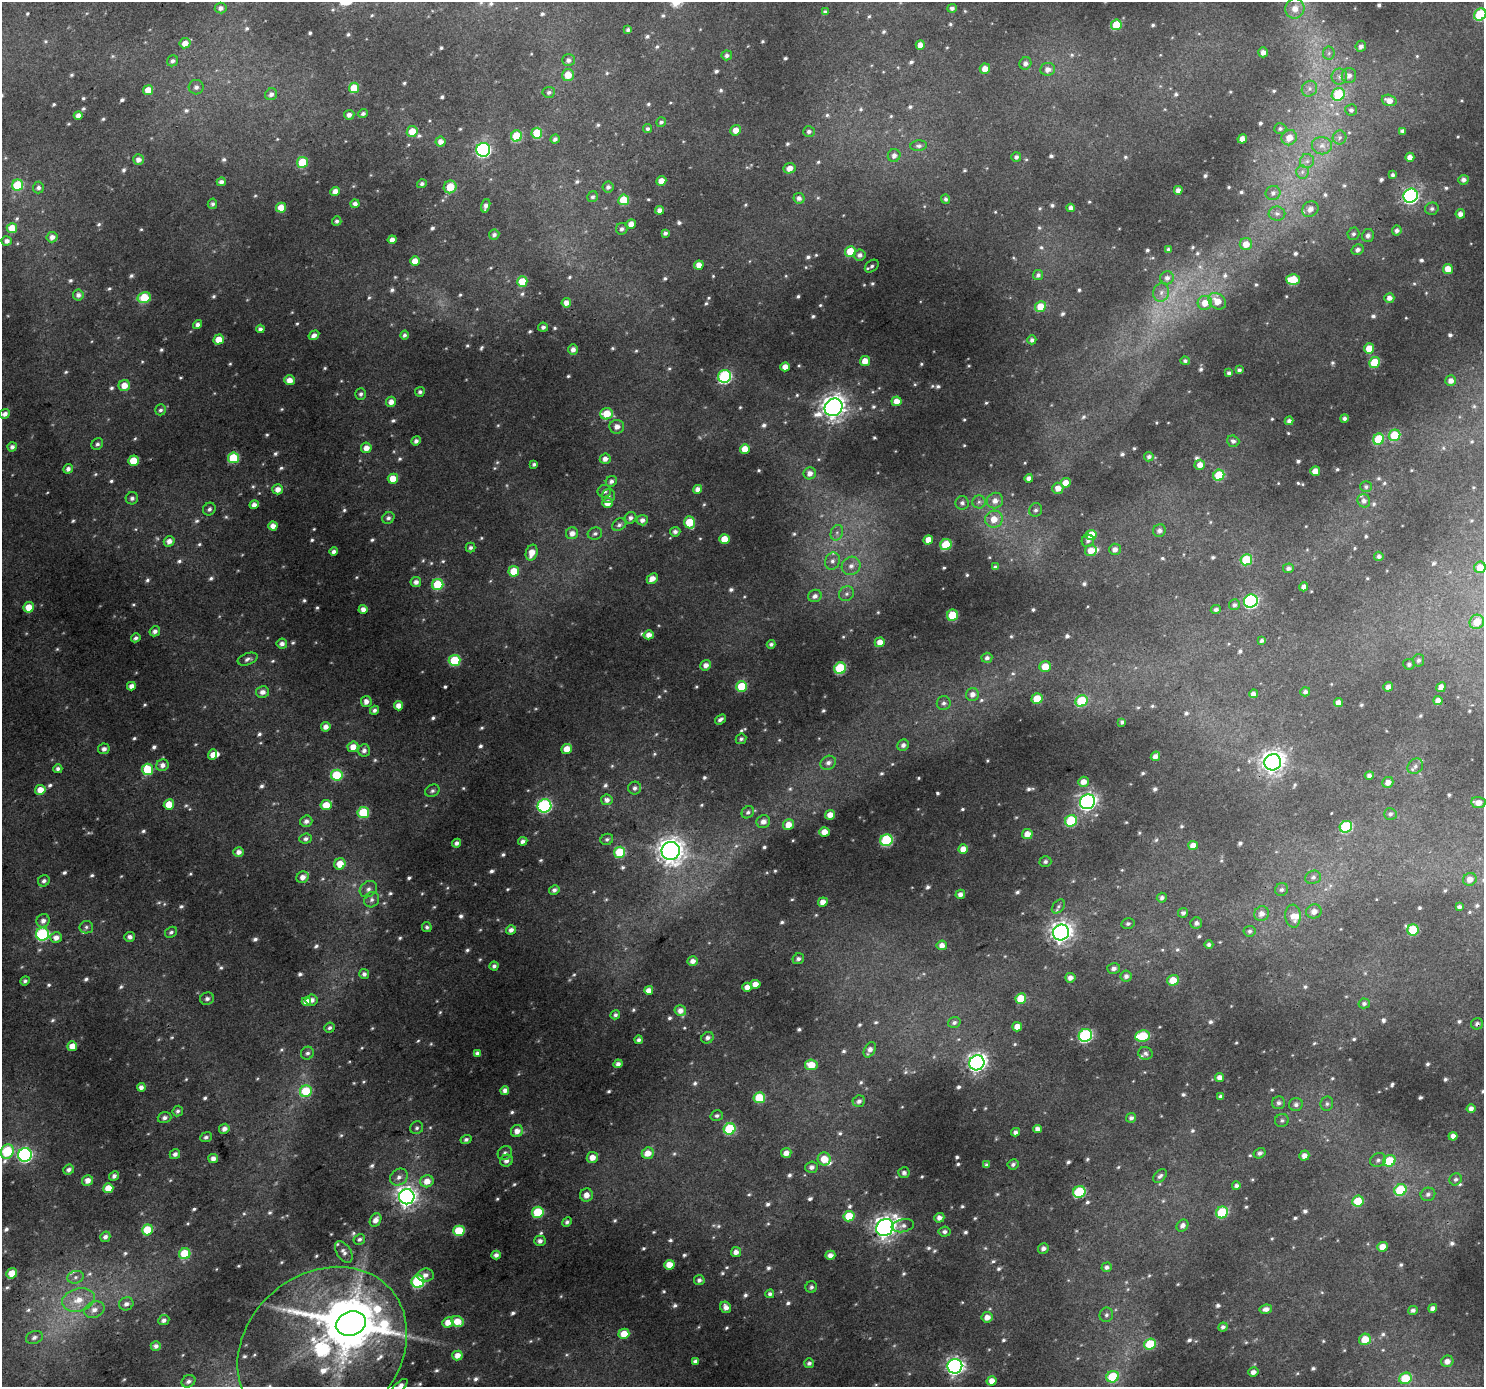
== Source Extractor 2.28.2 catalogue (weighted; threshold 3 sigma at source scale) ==
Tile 7 of 4 x 4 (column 3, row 2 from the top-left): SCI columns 2967-4448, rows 2960-4344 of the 5929 x 5853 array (HDU 1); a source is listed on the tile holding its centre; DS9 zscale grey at full resolution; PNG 1486 x 1389 px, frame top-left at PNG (2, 2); each listed source drawn as its Kron ellipse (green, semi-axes under 4 px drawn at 4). Shown black and unused: <1% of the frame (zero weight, under 3 of 4 exposures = <1% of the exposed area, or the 3 px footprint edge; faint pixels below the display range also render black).
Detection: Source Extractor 2.28.2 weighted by HDU 2 'WHT'; one run over the whole footprint, this tile lists its part. Background 0.0256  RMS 0.0046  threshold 0.0205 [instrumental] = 3 sigma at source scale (4.5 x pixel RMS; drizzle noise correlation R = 1.50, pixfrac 1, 0.0396/0.0396 arcsec/px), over >= 5 px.
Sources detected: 1020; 16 too faint to see at this stretch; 1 inside a brighter object's white glare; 1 cosmic-ray / hot-pixel residue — neither listed nor drawn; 13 inside a brighter listed object's ellipse — not listed separately; of the other 989, all 500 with FLUX_AUTO >= 1.2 (the completeness limit of this list) listed and drawn (489 fainter detections not listed), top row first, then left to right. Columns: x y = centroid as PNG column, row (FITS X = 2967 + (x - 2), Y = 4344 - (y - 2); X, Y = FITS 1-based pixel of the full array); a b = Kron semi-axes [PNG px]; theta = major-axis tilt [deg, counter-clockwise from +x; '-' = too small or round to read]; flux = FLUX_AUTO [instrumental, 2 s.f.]
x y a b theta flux
221 8 6 5 - 2.2
952 8 5 4 - 1.6
1295 8 10 9 - 5.2
825 12 4 4 - 1.5
1480 14 6 5 - 30
1116 25 5 5 - 14
628 30 4 3 - 1.3
185 43 5 5 - 3.9
920 45 5 4 - 3.4
1361 46 5 5 - 2
1263 52 5 5 - 2.5
1329 53 6 6 - 1.3
727 55 5 5 - 1.8
568 60 6 6 - 1.9
173 61 6 5 - 1.5
1025 63 6 6 - 2.4
985 69 5 5 - 4.9
1048 69 7 6 - 3.2
568 75 6 6 - 7
1349 75 7 7 - 2.5
1339 76 8 7 - 2.2
196 87 7 7 - 1.8
354 88 5 5 - 11
1309 89 8 7 - 2.2
148 90 5 4 - 6.2
549 92 6 5 - 1.3
271 94 6 5 - 2
1338 94 7 6 - 21
1389 100 7 5 -18 3.7
1351 110 6 6 - 1.3
363 113 5 4 - 1.5
78 115 4 4 - 2.8
349 115 5 5 - 2.3
661 122 5 4 - 1.3
647 129 4 4 - 1.3
1280 129 6 5 - 1.3
736 130 5 5 - 4.6
412 131 5 5 - 7.5
809 131 6 5 - 1.6
1402 131 4 4 - 1.6
537 133 5 5 - 18
517 136 6 5 - 20
1289 138 8 7 - 5.3
1340 138 7 7 - 1.4
555 139 5 4 - 1.5
1242 139 5 4 - 4.4
441 142 5 5 - 3.2
919 146 8 5 6 1.4
1322 146 10 8 -8 3.2
483 150 7 7 - 99
894 155 6 6 - 2.3
1016 157 5 4 - 1.7
1410 157 4 4 - 3.4
138 160 5 5 - 2.8
1307 161 7 7 - 1.9
302 162 5 5 - 19
789 168 6 5 - 4
1302 172 6 6 - 1.6
1393 175 4 3 - 1.3
1463 180 5 5 - 2.2
661 181 5 4 - 5.1
221 182 4 4 - 1.9
422 184 5 4 - 1.3
18 185 6 5 - 21
38 187 6 5 - 1.5
450 187 6 6 - 11
608 187 5 5 - 1.7
1178 190 4 4 - 2.6
335 191 5 4 - 3.9
1273 193 7 7 - 2.1
1411 196 7 7 - 120
593 197 6 5 - 1.2
799 198 6 5 - 1.9
946 199 5 4 - 1.3
624 200 5 5 - 13
212 204 5 4 - 1.4
355 204 4 4 - 2.2
486 206 7 4 73 2.4
281 208 5 5 - 8.1
1071 208 4 4 - 2.2
1310 209 8 7 - 3.1
1432 209 7 6 - 1.6
660 210 4 4 - 3.3
1277 214 8 7 - 2
1460 214 5 4 - 2.8
337 221 5 4 - 1.2
631 224 5 4 - 4.5
12 228 5 5 - 7.5
622 229 6 5 - 1.6
1397 231 5 5 - 1.8
665 233 4 4 - 1.5
1353 234 6 6 - 1.5
494 235 5 5 - 1.7
1368 235 6 6 - 2.1
52 237 5 5 - 3
392 240 4 4 - 2.8
7 241 5 4 - 2.3
1246 244 6 6 - 5.2
1168 249 4 4 - 1.2
1358 250 6 5 - 2
850 251 5 5 - 12
860 255 6 5 - 2.3
415 261 5 4 - 6.4
699 265 5 4 - 3.9
872 266 8 5 38 1.4
1448 269 5 5 - 5.9
1038 275 5 5 - 1.5
1167 278 7 6 - 2.3
1293 280 6 5 - 17
522 282 5 5 - 12
1161 292 9 8 - 2.6
78 295 5 5 - 2.4
144 298 7 5 13 20
1389 298 5 5 - 2.7
1217 301 9 7 -38 5.4
566 303 5 4 - 3.8
1205 303 7 7 - 5.2
1040 307 5 5 - 9.3
197 324 5 4 - 2.1
543 327 5 4 - 1.7
260 329 4 4 - 1.7
314 335 5 4 - 2.5
405 335 4 4 - 1.5
219 340 5 5 - 7.2
1032 340 4 4 - 1.7
573 349 5 4 - 2.7
1369 349 5 5 - 8.1
865 361 5 5 - 5.7
1185 361 4 4 - 1.2
1374 362 5 5 - 18
785 367 5 4 - 4.2
1239 370 4 4 - 1.6
1229 373 4 4 - 1.5
725 376 6 6 - 65
289 380 5 5 - 4.8
1451 381 5 5 - 3
124 385 6 5 - 6.1
420 392 5 4 - 1.2
361 394 6 5 - 1.3
897 401 5 5 - 4.5
391 402 5 5 - 3.7
833 407 9 8 - 420
160 410 5 5 - 1.2
5 414 5 4 - 2.5
606 414 6 5 - 10
1344 418 4 4 - 1.5
1289 421 4 4 - 2
617 427 7 7 - 2.7
1394 435 6 5 - 19
1378 439 6 5 - 23
416 441 5 4 - 1.9
1233 441 6 5 - 1.5
97 444 6 5 - 1.2
12 447 4 4 - 1.9
366 448 5 5 - 4.1
745 449 5 5 - 6.3
1149 457 5 4 - 1.4
233 458 5 5 - 22
605 459 5 5 - 2.7
133 461 5 5 - 13
534 464 4 3 - 1.2
1200 465 5 5 - 4.2
68 469 5 4 - 1.8
1315 471 5 4 - 5.9
810 473 6 6 - 3
1219 475 6 5 - 18
1029 478 4 4 - 2.5
393 479 5 5 - 7
611 481 6 5 - 1.7
1066 483 5 5 - 6.5
1366 487 6 5 - 1.2
1058 488 5 5 - 4.4
278 489 5 5 - 3.7
697 489 4 4 - 2.7
604 491 7 6 - 1.8
608 496 7 6 - 1.5
132 498 6 6 - 1.6
995 501 8 7 - 3.4
1364 501 7 6 - 2
979 502 6 6 - 1.5
607 503 5 5 - 4.9
962 503 6 6 - 1.7
254 505 4 4 - 3.1
209 509 7 6 - 1.5
1036 510 7 6 - 1.4
388 518 6 5 - 1.4
631 518 6 5 - 1.8
994 519 9 8 - 6.4
642 520 5 5 - 2.4
689 522 6 5 - 16
619 525 7 6 - 1.4
273 526 4 4 - 3.7
1159 531 6 6 - 2.1
675 532 5 5 - 1.9
572 533 6 6 - 3.3
837 533 8 6 70 1.7
595 534 7 6 - 1.4
1091 535 5 5 - 12
724 539 5 4 - 7.3
928 540 5 4 - 5.5
169 541 5 5 - 3.1
1088 541 6 6 - 1.3
946 545 6 5 - 26
471 547 5 5 - 1.3
1115 549 6 5 - 2.7
334 551 4 4 - 1.7
1091 551 6 5 - 5.6
532 553 8 5 73 5.9
1379 556 4 4 - 1.5
1246 560 6 5 - 20
832 561 9 7 66 2.5
851 566 9 9 - 3.3
995 567 4 4 - 1.2
1480 567 6 5 - 5.7
1288 568 5 5 - 1.6
514 571 5 5 - 10
652 579 6 4 41 3.8
416 582 5 5 - 2.4
438 585 6 5 - 23
1304 587 4 4 - 3.1
846 594 8 7 - 1.8
815 596 7 6 - 2.4
1251 601 7 6 - 79
1234 605 5 5 - 1.5
29 607 5 5 - 8.3
363 609 4 4 - 3.4
1216 610 5 4 - 1.5
952 615 5 5 - 17
1477 622 7 7 - 7.5
155 631 5 5 - 2.1
649 635 5 4 - 3.4
136 638 5 4 - 1.3
1262 640 4 3 - 1.2
880 642 5 4 - 4.4
282 644 5 5 - 2.3
771 644 4 4 - 1.3
987 658 5 5 - 1.8
248 659 10 5 20 1.7
454 660 6 5 - 25
1418 660 6 5 - 1.4
1409 664 6 5 - 1.3
706 665 5 5 - 2.8
1045 667 6 5 - 9.3
840 668 6 5 - 35
131 686 4 4 - 3.4
742 687 5 5 - 19
1388 687 5 4 - 2.5
1441 687 5 4 - 3.5
262 692 6 5 - 2.8
1305 692 5 4 - 1.4
972 694 6 6 - 3
1253 694 4 4 - 2.3
1037 699 5 5 - 13
366 701 5 5 - 2.6
1081 701 6 5 - 24
1438 701 4 4 - 3.1
944 703 7 7 - 1.5
1339 703 4 4 - 3.4
399 706 4 4 - 3.9
374 710 5 4 - 1.5
720 719 6 3 38 1.5
1122 722 4 4 - 1.2
326 727 5 4 - 3
741 739 5 5 - 1.3
903 745 6 5 - 1.9
353 747 5 5 - 4.9
104 749 6 5 - 2.2
567 749 5 5 - 5.8
364 750 6 5 - 2.1
213 755 5 4 - 4.4
1155 756 5 4 - 2.9
1273 762 8 8 - 350
828 763 8 6 29 2.3
162 765 6 6 - 2.8
1415 766 8 7 - 1.7
58 769 4 4 - 1.5
148 769 6 5 - 23
337 775 6 5 - 30
1369 775 4 4 - 1.8
1083 782 5 5 - 4.1
1388 782 6 5 - 3.2
635 788 6 6 - 1.8
40 790 5 5 - 6
432 791 7 6 - 1.4
607 800 5 5 - 2.7
1087 802 8 7 - 180
1478 802 7 5 -6 3.7
169 804 5 5 - 8.3
326 805 5 5 - 8.4
544 806 7 6 - 74
748 812 6 5 - 1.3
363 813 5 5 - 24
1390 814 6 5 - 1.4
830 815 5 4 - 4.7
306 821 6 5 - 2.3
1071 821 6 5 - 29
763 822 7 6 - 2.8
788 825 6 5 - 5.1
1346 827 6 5 - 37
824 832 5 4 - 5
1027 834 5 5 - 5
306 839 6 5 - 1.5
607 839 6 5 - 1.3
886 840 6 6 - 45
523 841 5 4 - 1.8
457 843 4 4 - 1.8
1193 845 5 4 - 4.5
963 849 5 4 - 4.8
671 851 9 9 - 520
239 852 5 5 - 2.7
620 852 5 5 - 22
1045 862 6 5 - 1.3
340 864 6 5 - 7.6
303 877 6 5 - 3.5
1313 877 8 6 16 1.5
1470 879 7 6 - 3.7
44 881 6 5 - 1.5
368 889 9 7 37 2.3
554 890 5 4 - 1.8
1282 890 7 6 - 1.5
960 894 5 4 - 2.2
1162 898 5 5 - 1.5
372 900 8 7 - 2
823 902 5 4 - 4.2
1058 906 8 5 50 1.2
1459 907 4 4 - 1.4
1314 911 8 7 - 3.3
1183 913 5 4 - 1.4
1261 914 7 7 - 3.3
1293 916 11 7 -85 4.3
43 921 7 6 - 2.5
1196 923 6 5 - 1.5
1128 924 6 5 - 1.3
86 927 7 6 - 1.2
427 927 5 4 - 1.3
511 930 5 4 - 2.5
1413 930 6 5 - 23
1250 931 6 5 - 1.2
171 932 6 5 - 1.2
1061 932 8 7 - 310
43 934 6 6 - 61
56 937 6 5 - 3.4
130 937 5 5 - 2.2
1209 944 4 4 - 1.2
942 945 5 5 - 3.5
798 959 6 5 - 1.6
693 961 5 4 - 3
494 966 4 4 - 1.4
1114 968 6 5 - 1.9
364 974 5 5 - 1.9
1126 976 5 5 - 2
1070 978 5 5 - 2.4
1173 980 6 5 - 7.6
25 981 5 4 - 1.2
755 984 5 4 - 4.8
747 987 5 4 - 3.5
649 990 4 4 - 3.5
207 999 7 6 - 1.8
1021 999 5 5 - 14
312 1000 6 5 - 2.4
306 1002 5 4 - 4.2
1364 1003 5 5 - 1.3
680 1011 6 5 - 3.4
615 1015 5 4 - 1.3
954 1023 6 5 - 1.5
1477 1024 6 5 - 1.4
1017 1027 5 4 - 4.6
329 1028 5 5 - 1.2
1085 1035 7 6 - 73
1142 1036 7 5 8 26
708 1038 6 5 - 1.9
639 1040 4 4 - 1.5
72 1046 5 5 - 6.3
870 1050 8 5 60 2.4
307 1053 6 6 - 1.3
477 1053 4 4 - 1.6
1145 1053 7 6 - 1.4
977 1063 8 7 - 220
618 1064 4 4 - 2.3
811 1065 6 5 - 8
1220 1077 4 4 - 2.8
141 1087 4 4 - 2.1
505 1090 4 4 - 2.5
306 1091 6 5 - 25
1221 1097 4 4 - 1.4
759 1098 5 5 - 20
859 1101 6 5 - 1.9
1279 1103 6 6 - 1.7
1296 1104 7 6 - 1.8
1327 1104 7 6 - 1.3
1471 1108 4 4 - 2.3
178 1111 5 5 - 1.2
717 1116 6 5 - 1.2
164 1118 7 5 18 1.6
1131 1118 5 4 - 1.6
1282 1120 7 6 - 1.2
417 1128 7 6 - 1.2
224 1129 5 5 - 2.5
730 1129 6 5 - 32
1038 1129 4 4 - 2.8
517 1131 6 6 - 3.3
1015 1132 4 4 - 1.8
1453 1136 4 4 - 2.7
206 1137 6 5 - 1.2
466 1139 5 4 - 1.4
7 1151 7 6 - 35
505 1153 7 6 - 1.6
648 1153 6 5 - 5.2
786 1153 5 5 - 3.7
1259 1153 6 5 - 1.5
175 1154 5 5 - 1.7
25 1155 7 7 - 99
1304 1156 5 5 - 3
592 1157 5 5 - 5.3
213 1158 5 4 - 3
824 1159 6 6 - 8
1378 1160 8 7 - 1.7
506 1161 6 6 - 2.4
1389 1161 6 5 - 16
1013 1164 6 5 - 1.4
986 1165 4 3 - 1.3
811 1167 6 5 - 2.1
69 1170 6 5 - 1.8
904 1173 5 5 - 1.6
114 1176 5 4 - 1.7
1160 1176 8 5 43 1.5
399 1177 9 8 - 2.6
1455 1179 6 5 - 1.3
87 1180 5 5 - 3.9
427 1181 7 6 - 5.7
1236 1186 4 4 - 1.6
108 1188 5 5 - 8.2
1400 1190 6 5 - 29
1079 1192 6 5 - 37
1428 1194 7 6 - 1.6
586 1195 6 6 - 4.5
407 1197 8 7 - 300
1358 1201 6 5 - 19
538 1212 6 5 - 27
1222 1212 6 5 - 29
849 1216 5 5 - 14
939 1218 5 5 - 2.7
376 1220 7 5 58 3.1
567 1222 5 4 - 1.4
903 1226 11 6 11 2.1
1182 1226 6 5 - 2.2
885 1228 9 8 - 350
147 1230 5 5 - 20
459 1231 5 5 - 22
944 1232 6 5 - 1.5
105 1237 5 5 - 1.7
359 1239 6 5 - 1.3
540 1241 6 5 - 1.9
1382 1247 5 5 - 5
1043 1248 5 5 - 2.1
344 1252 12 7 -57 2.3
736 1252 5 5 - 3
185 1254 6 5 - 25
496 1255 5 4 - 2.3
830 1255 5 4 - 3.1
669 1265 5 5 - 6.5
1107 1267 5 4 - 1.8
12 1273 5 5 - 8.3
425 1275 8 6 6 2.7
76 1277 8 6 16 1.5
699 1280 5 5 - 1.6
418 1282 6 6 - 53
811 1287 6 5 - 1.2
770 1294 4 4 - 1.7
78 1300 16 11 15 8.9
126 1304 7 6 - 1.9
726 1307 6 5 - 3
1433 1308 4 4 - 2.3
1266 1309 6 4 9 2.5
94 1310 10 8 24 3.5
1413 1310 5 4 - 1.4
1106 1315 7 6 - 1.5
987 1317 5 5 - 3.9
164 1320 5 5 - 1.7
457 1321 6 5 - 7.8
448 1322 6 5 - 4.7
351 1323 15 11 17 2800
1223 1327 5 4 - 1.5
624 1334 5 5 - 8.9
34 1337 9 6 21 2
1365 1339 6 5 - 8.3
1150 1344 6 5 - 26
156 1346 5 4 - 2.2
322 1349 91 75 41 190
457 1355 5 5 - 4.1
695 1361 4 4 - 1.6
1447 1361 6 5 - 3.3
809 1363 5 5 - 1.4
955 1366 7 7 - 190
1253 1372 5 5 - 2.7
1113 1377 6 5 - 22
1405 1378 6 5 - 20
188 1381 7 6 - 1.8
992 1381 5 4 - 4.3
400 1386 9 4 42 2.4
Overlapping masked pixels (flux is a lower limit): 3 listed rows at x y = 1273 762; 1477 1024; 322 1349
Isophote crosses this tile's border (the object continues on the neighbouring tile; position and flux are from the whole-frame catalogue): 4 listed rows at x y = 1480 14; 7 1151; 322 1349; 400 1386